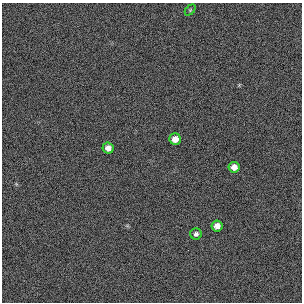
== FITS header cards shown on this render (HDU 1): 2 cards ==
NAXIS1  =                  300 / length of original image axis
NAXIS2  =                  300 / length of original image axis

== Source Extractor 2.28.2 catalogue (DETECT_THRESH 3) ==
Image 300 x 300 px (HDU 1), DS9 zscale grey, 1 PNG px = 1 image px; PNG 304 x 304 px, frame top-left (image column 1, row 300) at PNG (2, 3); each listed source drawn as its Kron ellipse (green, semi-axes under 4 px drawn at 4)
Background 383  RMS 67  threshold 200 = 3 sigma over >= 5 px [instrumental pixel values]
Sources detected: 6; all 6 listed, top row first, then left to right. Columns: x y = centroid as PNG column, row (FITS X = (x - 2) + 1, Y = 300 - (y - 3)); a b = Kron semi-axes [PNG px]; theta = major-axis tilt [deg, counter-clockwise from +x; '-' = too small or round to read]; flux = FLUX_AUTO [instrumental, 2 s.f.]
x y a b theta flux
190 10 6 4 46 4700
175 139 6 5 - 34000
108 148 5 5 - 25000
234 167 5 5 - 27000
217 226 5 5 - 27000
196 234 6 5 - 12000